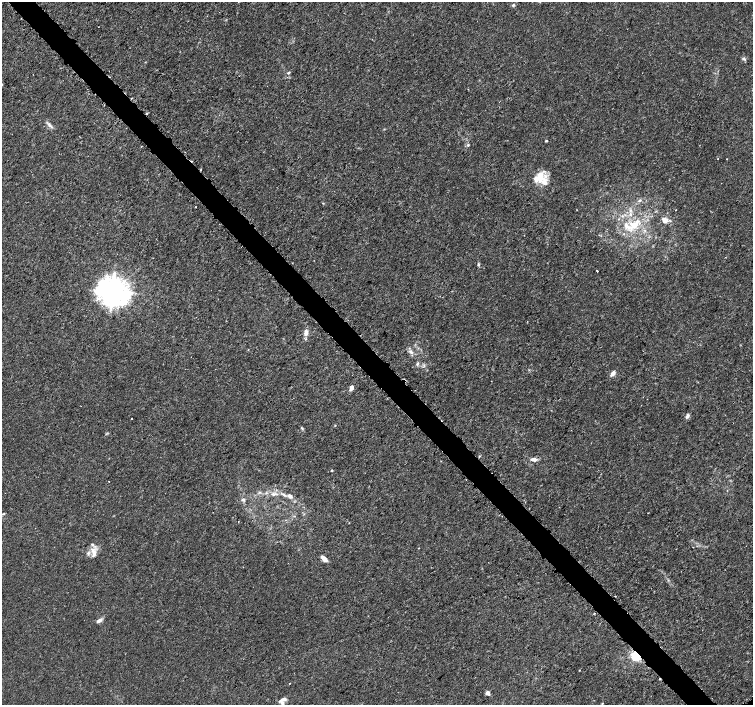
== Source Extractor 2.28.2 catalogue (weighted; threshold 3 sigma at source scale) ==
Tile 11 of 4 x 4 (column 3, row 3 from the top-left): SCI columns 3024-4524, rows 1576-2980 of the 6056 x 6026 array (HDU 1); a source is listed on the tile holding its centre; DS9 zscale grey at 2 x 2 block average (1 PNG px = mean of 2 x 2 image px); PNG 755 x 707 px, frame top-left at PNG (2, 2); no overlay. Shown black and unused: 4% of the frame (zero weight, under 3 of 5 exposures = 2% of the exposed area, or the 3 px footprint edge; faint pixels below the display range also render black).
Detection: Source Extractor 2.28.2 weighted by HDU 2 'WHT'; one run over the whole footprint, this tile lists its part. Background 0.00166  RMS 7.4e-04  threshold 0.00334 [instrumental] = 3 sigma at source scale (4.5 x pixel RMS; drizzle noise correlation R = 1.50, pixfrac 1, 0.0396/0.0396 arcsec/px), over >= 5 px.
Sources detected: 57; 5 cosmic-ray / hot-pixel residue — not listed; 10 inside a brighter listed object's ellipse — not listed separately; the other 42 listed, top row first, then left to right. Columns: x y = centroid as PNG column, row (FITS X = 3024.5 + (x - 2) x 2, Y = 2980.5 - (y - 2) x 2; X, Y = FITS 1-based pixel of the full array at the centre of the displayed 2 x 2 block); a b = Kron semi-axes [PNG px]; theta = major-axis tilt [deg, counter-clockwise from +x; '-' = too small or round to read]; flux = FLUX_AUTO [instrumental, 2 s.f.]
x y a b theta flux
513 5 4 4 - 0.28
744 59 6 4 -47 0.35
288 73 5 3 - 0.23
50 125 9 4 -51 0.6
546 141 3 2 - 0.17
468 145 4 4 - 0.23
718 158 2 2 - 0.11
727 159 2 2 - 0.1
539 178 14 10 -68 2.4
640 200 5 4 - 0.32
195 207 2 2 - 0.16
664 220 8 6 -37 1.1
634 225 19 11 37 4.1
478 264 5 3 - 0.26
597 271 2 2 - 0.19
112 292 9 7 -26 260
306 332 8 5 84 1.1
411 352 7 4 -48 0.59
417 364 6 3 75 0.31
613 373 7 4 49 0.95
351 388 6 4 76 0.88
687 416 7 4 53 0.45
131 419 2 2 - 0.082
302 428 5 3 - 0.22
479 456 3 2 - 0.13
534 459 9 4 -3 0.74
331 470 3 2 - 0.15
274 494 8 3 14 0.55
290 496 8 5 -24 0.79
243 499 6 3 0 0.29
648 513 2 2 - 0.1
3 514 5 3 - 0.2
349 523 2 2 - 0.068
94 553 11 6 85 1.3
324 559 9 4 -43 0.89
594 613 2 2 - 0.19
99 620 6 4 31 0.79
636 656 10 8 -38 3.1
579 670 2 2 - 0.086
488 693 5 4 - 0.62
283 699 10 4 22 0.89
602 703 2 2 - 0.21
Overlapping masked pixels (flux is a lower limit): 1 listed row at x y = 636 656
Isophote crosses this tile's border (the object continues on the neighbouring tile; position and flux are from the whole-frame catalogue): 1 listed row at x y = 3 514
Diffuse or blended objects may show on this block-average render without a row.